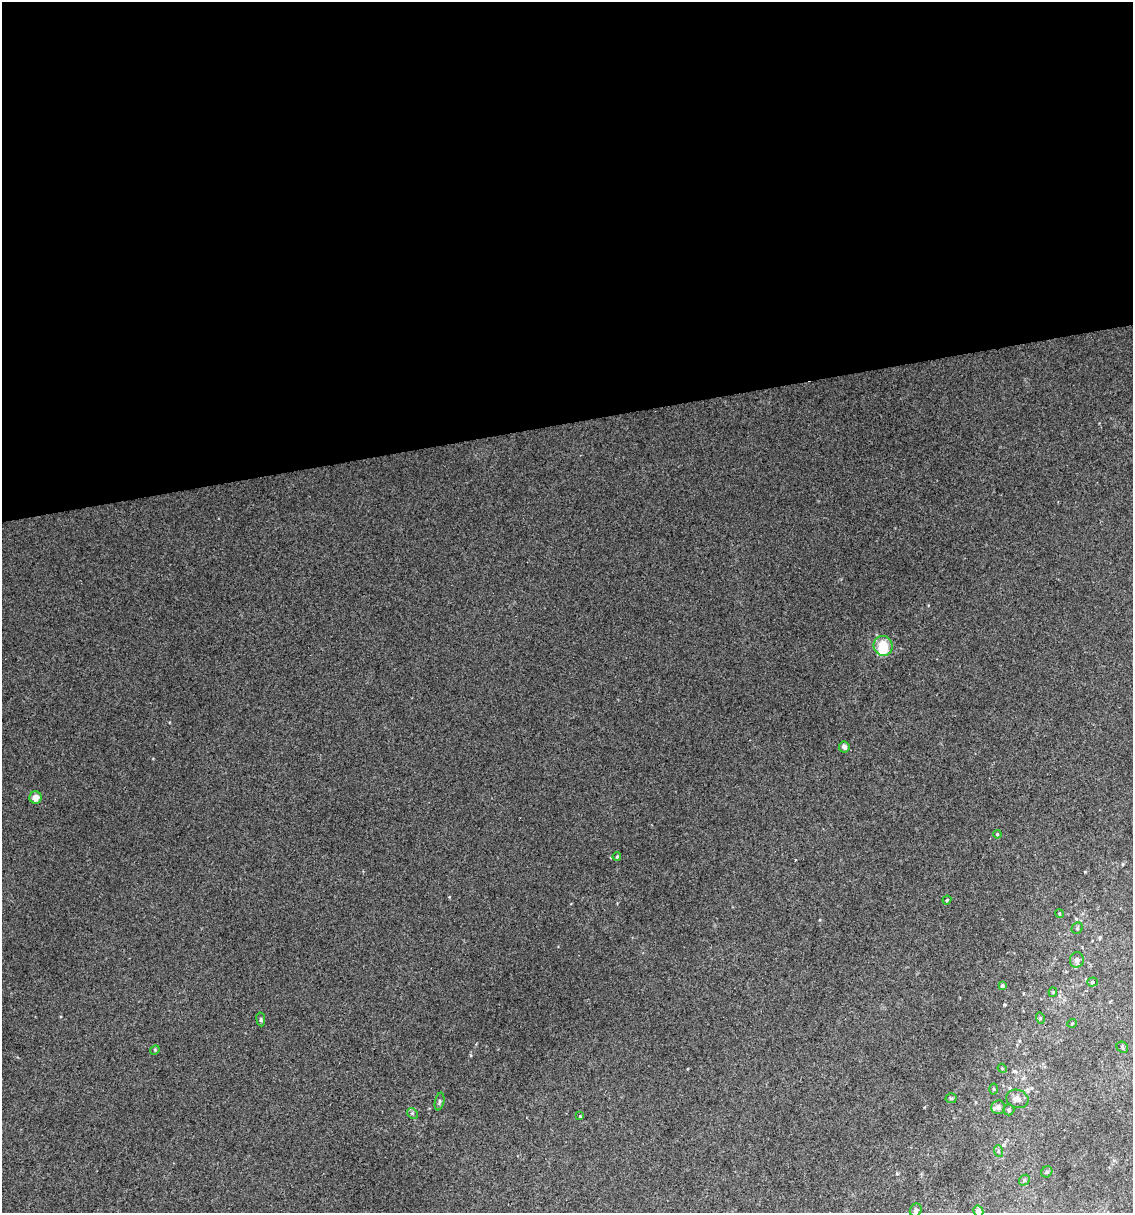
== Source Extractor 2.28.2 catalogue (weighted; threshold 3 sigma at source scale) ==
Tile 2 of 4 x 4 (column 2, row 1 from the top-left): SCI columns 1155-2285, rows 3635-4845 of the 4616 x 4845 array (HDU 1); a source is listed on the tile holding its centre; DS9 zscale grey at full resolution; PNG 1135 x 1215 px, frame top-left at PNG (2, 2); each listed source drawn as its Kron ellipse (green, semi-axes under 4 px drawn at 4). Shown black and unused: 35% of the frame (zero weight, under 2 of 3 exposures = <1% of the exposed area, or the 3 px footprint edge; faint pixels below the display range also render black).
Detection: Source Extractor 2.28.2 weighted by HDU 2 'WHT'; one run over the whole footprint, this tile lists its part. Background 0.0207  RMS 0.007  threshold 0.0314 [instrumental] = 3 sigma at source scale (4.5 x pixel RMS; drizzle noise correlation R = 1.50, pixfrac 1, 0.0396/0.0396 arcsec/px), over >= 5 px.
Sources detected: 32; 1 inside a brighter object's white glare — neither listed nor drawn; the other 31 listed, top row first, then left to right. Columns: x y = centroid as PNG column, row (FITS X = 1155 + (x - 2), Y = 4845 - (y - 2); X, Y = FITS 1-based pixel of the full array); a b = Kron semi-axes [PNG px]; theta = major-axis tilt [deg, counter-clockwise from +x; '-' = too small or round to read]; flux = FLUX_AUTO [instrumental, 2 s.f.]
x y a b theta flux
883 646 10 9 - 14
844 747 5 5 - 2.5
35 797 6 6 - 5
997 834 4 3 - 0.6
617 857 4 3 - 0.82
947 900 4 3 - 0.79
1059 913 4 3 - 0.68
1077 928 6 5 - 1.1
1077 960 8 7 - 3
1092 982 5 4 - 1
1002 986 4 4 - 1.2
1053 992 4 4 - 0.77
1040 1018 6 3 -73 0.82
261 1019 7 3 -82 0.92
1072 1023 5 3 - 0.55
1122 1047 6 5 - 1.3
155 1050 5 4 - 0.83
1002 1068 4 3 - 0.61
994 1089 5 3 - 0.67
951 1098 5 5 - 1
1017 1099 11 9 -18 4.6
440 1101 9 4 77 1.4
998 1107 7 7 - 3.4
1009 1110 5 5 - 1.3
412 1113 6 4 -45 1.1
580 1116 3 3 - 1
998 1151 6 4 -72 0.98
1047 1172 6 5 - 1.1
1024 1180 6 5 - 1.2
916 1210 7 5 60 1.6
978 1211 5 5 - 5.4
Isophote crosses this tile's border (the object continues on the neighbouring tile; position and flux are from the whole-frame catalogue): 1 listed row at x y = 978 1211
Unlisted compact peaks at least as high as the median listed source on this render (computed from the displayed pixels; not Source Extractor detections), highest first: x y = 1085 872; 471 1055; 449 897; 1004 1005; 897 1173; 820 920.